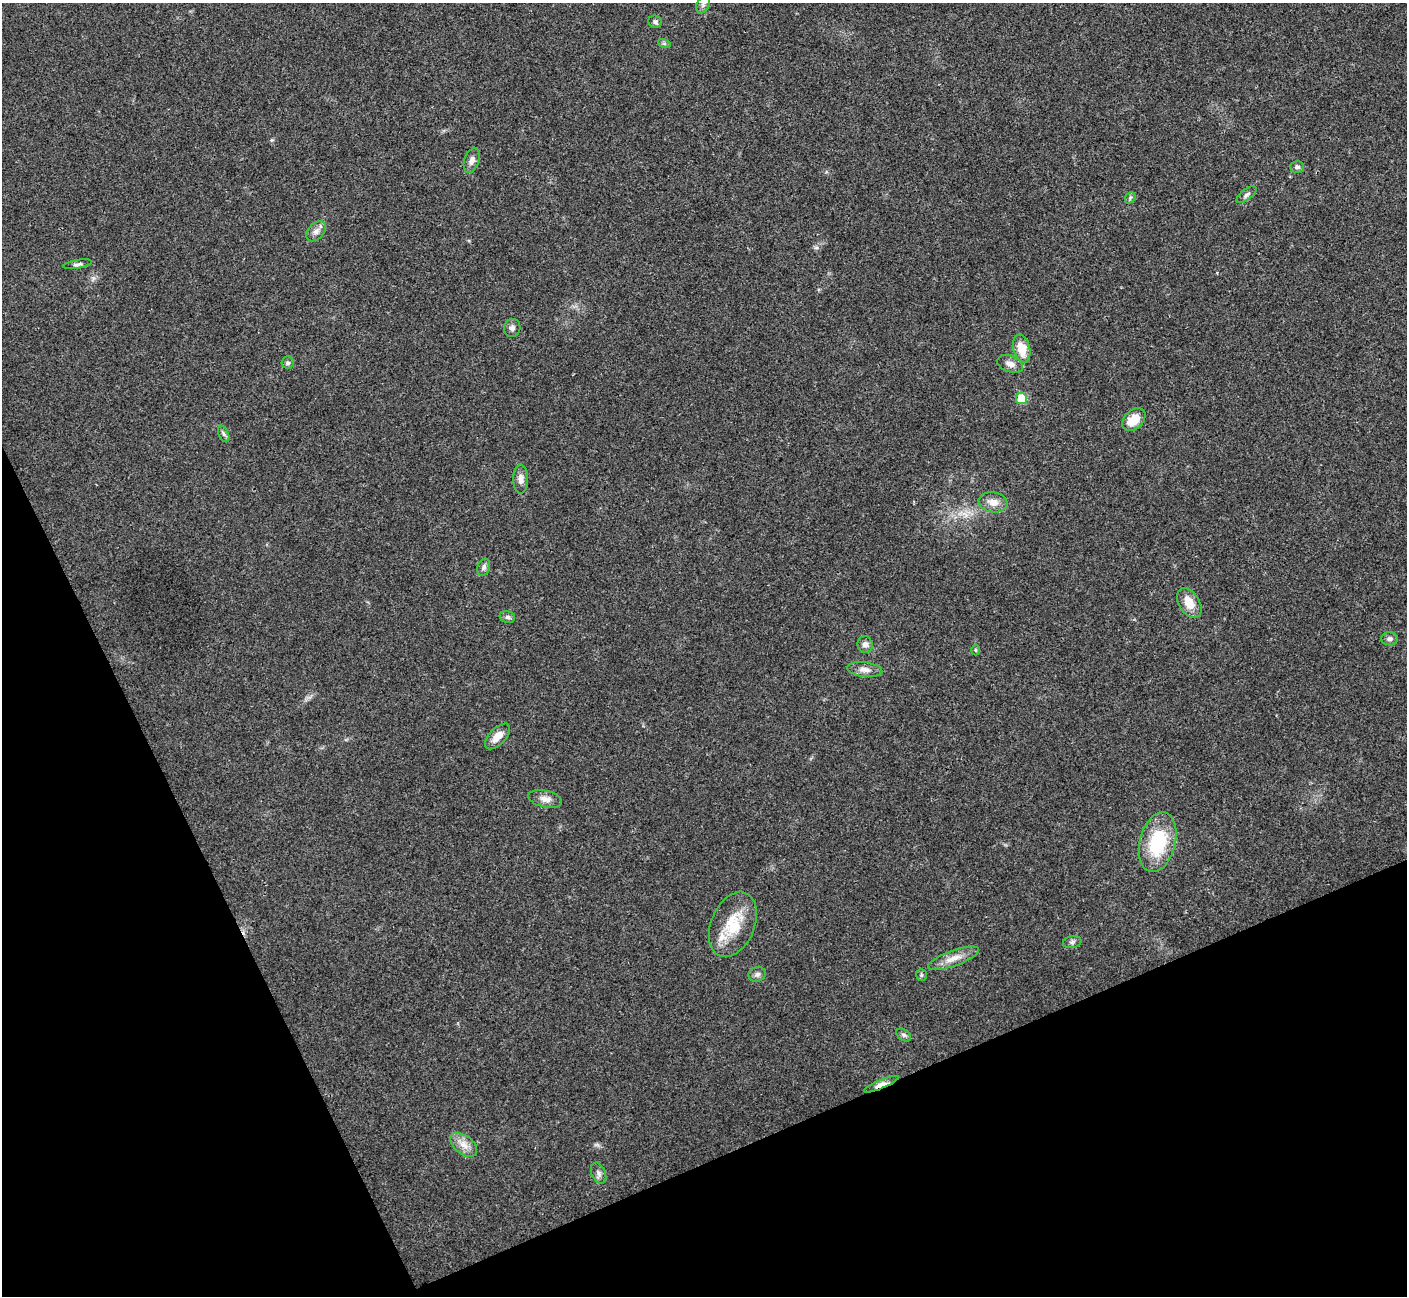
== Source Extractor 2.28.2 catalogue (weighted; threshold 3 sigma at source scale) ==
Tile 14 of 4 x 4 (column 2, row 4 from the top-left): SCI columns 1408-2812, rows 156-1449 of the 5629 x 5617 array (HDU 1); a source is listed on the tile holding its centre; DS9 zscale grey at full resolution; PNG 1409 x 1298 px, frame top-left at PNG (2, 3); each listed source drawn as its Kron ellipse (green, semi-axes under 4 px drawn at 4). Shown black and unused: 22% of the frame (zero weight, under 3 of 4 exposures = <1% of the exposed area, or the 3 px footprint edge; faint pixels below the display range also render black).
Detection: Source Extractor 2.28.2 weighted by HDU 2 'WHT'; one run over the whole footprint, this tile lists its part. Background 0.022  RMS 0.004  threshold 0.0179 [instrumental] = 3 sigma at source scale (4.5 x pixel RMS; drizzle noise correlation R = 1.50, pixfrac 1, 0.05/0.05 arcsec/px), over >= 5 px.
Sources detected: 38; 1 inside a brighter listed object's ellipse — not listed separately; the other 37 listed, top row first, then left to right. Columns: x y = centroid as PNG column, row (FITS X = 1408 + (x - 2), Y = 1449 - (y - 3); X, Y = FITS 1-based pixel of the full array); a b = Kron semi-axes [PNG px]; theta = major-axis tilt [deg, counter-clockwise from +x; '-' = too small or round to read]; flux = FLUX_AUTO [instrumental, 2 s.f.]
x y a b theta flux
703 4 9 6 65 1.2
655 22 7 6 - 0.92
664 43 6 4 -19 0.63
472 160 13 7 72 2.1
1297 167 7 6 - 1.1
1246 195 12 5 37 1.3
1130 198 6 4 49 0.62
316 231 12 8 48 2.2
78 264 14 4 10 1
512 328 9 8 - 1.5
1022 349 14 8 -76 6.9
288 363 6 6 - 0.91
1010 364 13 8 -20 2.3
1021 398 6 5 - 11
1134 420 13 9 44 7.7
224 434 9 5 -67 0.94
521 479 14 7 -89 2.4
993 502 14 10 -9 3.9
484 567 9 6 70 1.2
1189 603 16 10 -58 6
507 617 8 6 -16 0.99
1390 639 8 6 0 1.2
865 644 8 7 - 1.9
976 650 5 3 - 0.4
865 669 18 7 -7 2.8
498 736 16 8 46 4.2
545 799 17 8 -12 2.8
1158 842 30 18 75 26
733 924 34 21 67 15
1072 942 9 6 11 1.1
953 958 27 7 20 4.7
757 974 9 7 17 1.4
921 975 6 5 - 0.74
904 1035 8 5 -36 0.88
881 1084 18 4 23 4
464 1145 15 9 -38 3.7
599 1173 11 7 -66 1.5
Overlapping masked pixels (flux is a lower limit): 1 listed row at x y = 881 1084